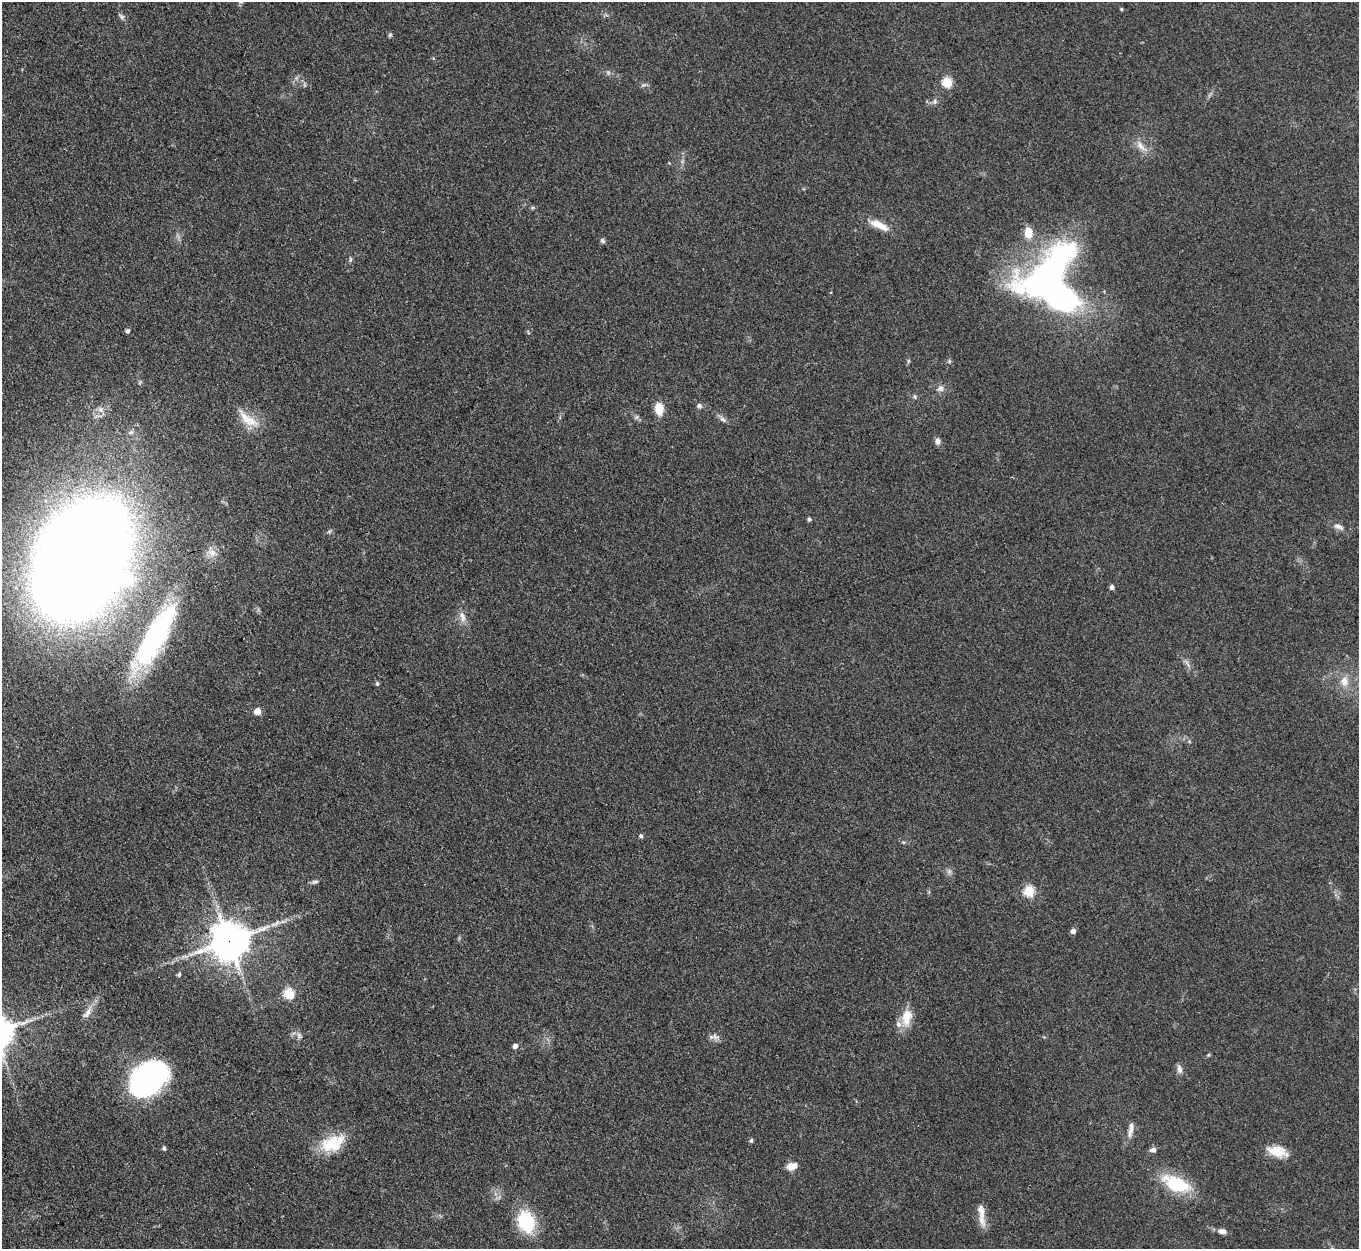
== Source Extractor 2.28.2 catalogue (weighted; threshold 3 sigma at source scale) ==
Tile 7 of 4 x 4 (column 3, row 2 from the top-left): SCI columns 2715-4071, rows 2770-4016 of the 5429 x 5414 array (HDU 1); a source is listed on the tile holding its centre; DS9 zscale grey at full resolution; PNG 1361 x 1251 px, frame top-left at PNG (2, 2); no overlay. Shown black and unused: <1% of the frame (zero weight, under 3 of 4 exposures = <1% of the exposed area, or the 3 px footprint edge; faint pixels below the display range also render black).
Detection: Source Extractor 2.28.2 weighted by HDU 2 'WHT'; one run over the whole footprint, this tile lists its part. Background 0.108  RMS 0.0067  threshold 0.03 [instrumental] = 3 sigma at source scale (4.5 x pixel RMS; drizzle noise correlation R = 1.50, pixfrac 1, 0.05/0.05 arcsec/px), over >= 5 px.
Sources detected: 65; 2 inside a brighter object's white glare — not listed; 2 inside a brighter listed object's ellipse — not listed separately; the other 61 listed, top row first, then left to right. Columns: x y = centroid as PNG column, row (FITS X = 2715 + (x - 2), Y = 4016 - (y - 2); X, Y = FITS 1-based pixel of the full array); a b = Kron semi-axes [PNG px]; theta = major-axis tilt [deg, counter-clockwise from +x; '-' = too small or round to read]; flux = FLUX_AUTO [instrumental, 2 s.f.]
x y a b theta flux
1121 9 4 3 - 0.9
122 17 8 6 -35 1.9
390 35 5 5 - 1.1
947 82 5 5 - 37
643 85 7 4 43 1.2
935 101 8 6 -89 1.7
1141 146 20 8 -49 6.3
669 163 4 4 - 0.51
879 225 26 8 -25 11
1028 233 12 9 -89 9.5
603 241 7 6 - 1.4
350 259 7 4 90 1.1
1050 279 71 31 61 240
128 331 4 4 - 2.2
949 361 5 5 - 1
940 388 9 8 - 3.2
915 396 6 6 - 1.3
699 406 7 6 - 2
659 409 13 9 -84 9.9
245 418 29 11 -54 12
723 419 11 6 -31 2.5
938 441 8 7 - 2.9
809 519 4 4 - 1.3
1339 527 14 7 -20 3.8
329 532 7 4 19 1.1
212 552 13 10 -15 5.4
82 558 84 58 64 2200
1112 587 5 5 - 2.6
462 617 17 7 -70 5
155 636 76 22 60 120
1188 664 14 4 -59 2.4
1344 681 15 11 -83 7.8
377 684 6 5 - 1.1
257 711 5 5 - 10
641 836 5 5 - 1.4
949 872 7 6 - 2
315 882 9 5 16 1.8
1029 891 6 5 - 47
1073 931 5 5 - 3.3
229 941 12 11 - 2100
179 974 4 4 - 1.3
289 994 6 6 - 48
87 1013 21 7 57 5.9
907 1017 23 13 81 12
299 1036 10 7 -56 2.6
715 1037 9 8 - 3.1
515 1046 5 5 - 2.8
1208 1055 6 4 44 0.82
1179 1069 13 6 -78 3.1
148 1080 37 24 44 180
1130 1131 22 7 72 5.1
751 1140 5 4 - 1.5
332 1143 34 19 23 25
164 1148 5 5 - 1.4
1153 1150 8 6 13 2.4
1277 1151 26 12 -16 13
791 1166 9 7 18 8.1
1176 1184 34 17 -24 36
981 1211 34 8 -81 8.2
526 1222 14 10 -75 56
1222 1231 10 6 -6 3.8
Overlapping masked pixels (flux is a lower limit): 2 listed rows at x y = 155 636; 229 941